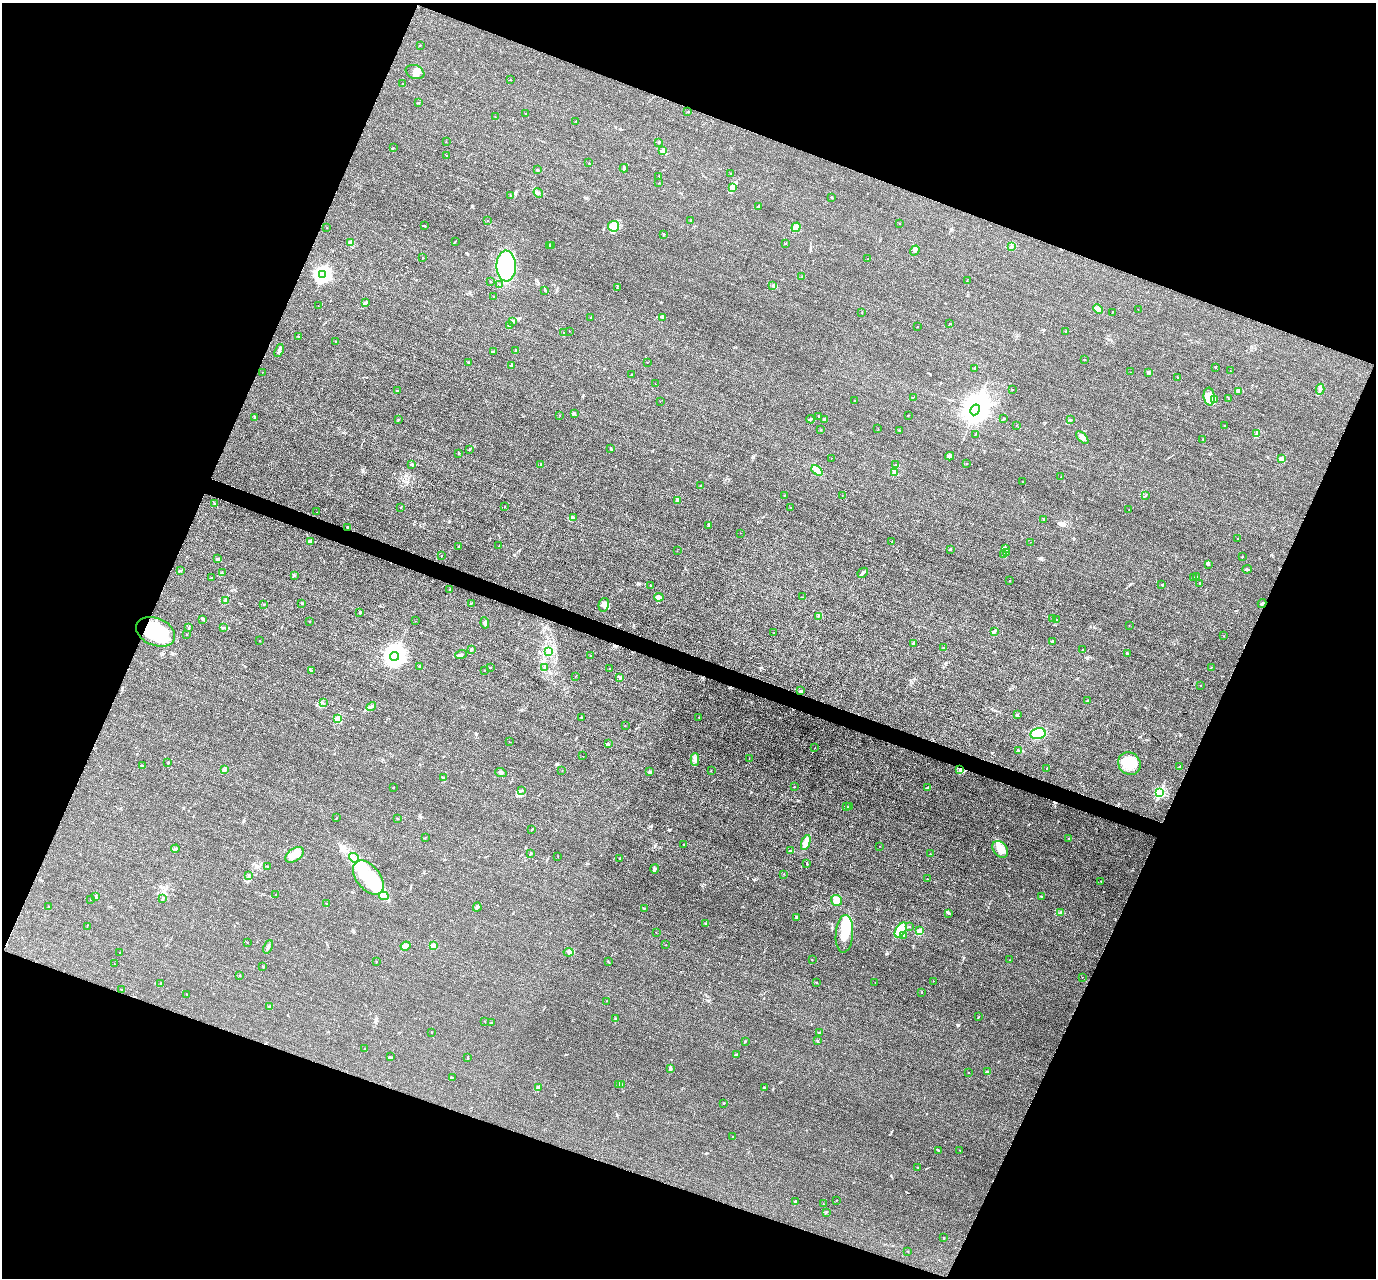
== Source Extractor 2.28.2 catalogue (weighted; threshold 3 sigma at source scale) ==
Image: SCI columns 7-5502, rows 278-5378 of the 5509 x 5524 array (HDU 1 of 3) = the unmasked area's bounding box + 8 px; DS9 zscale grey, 4 x 4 block average (1 PNG px = mean of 4 x 4 image px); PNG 1378 x 1280 px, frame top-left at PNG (2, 3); each listed source drawn as its Kron ellipse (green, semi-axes under 4 px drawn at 4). Shown black and unused: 42% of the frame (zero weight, under 3 of 4 exposures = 1% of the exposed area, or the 3 px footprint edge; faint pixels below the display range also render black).
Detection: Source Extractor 2.28.2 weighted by HDU 2 'WHT'. Background 0.028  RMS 0.0044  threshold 0.02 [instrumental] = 3 sigma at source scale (4.5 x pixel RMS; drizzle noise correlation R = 1.50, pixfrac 1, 0.05/0.05 arcsec/px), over >= 5 px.
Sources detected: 406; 22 inside a brighter object's white glare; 2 cosmic-ray / hot-pixel residue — neither listed nor drawn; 8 coinciding with a brighter row at this scale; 18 inside a brighter listed object's ellipse — not listed separately; the other 356 listed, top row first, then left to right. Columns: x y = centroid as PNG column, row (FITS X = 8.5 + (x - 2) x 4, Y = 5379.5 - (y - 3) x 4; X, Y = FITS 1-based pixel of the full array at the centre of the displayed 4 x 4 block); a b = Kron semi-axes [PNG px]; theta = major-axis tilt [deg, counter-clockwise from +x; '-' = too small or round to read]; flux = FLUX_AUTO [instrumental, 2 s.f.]
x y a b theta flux
420 45 2 2 - 1.6
415 72 10 7 -21 17
510 80 2 2 - 0.9
403 83 2 2 - 0.61
419 103 2 2 - 0.94
688 112 2 2 - 2.7
525 113 2 2 - 0.79
495 117 2 2 - 0.71
576 121 2 2 - 1.1
446 142 2 2 - 0.6
659 143 2 2 - 1.2
393 148 2 2 - 1.1
663 151 2 2 - 15
447 156 3 2 - 1.3
589 163 2 2 - 0.9
624 168 4 3 - 4.2
537 170 2 2 - 1.4
731 173 2 2 - 1.7
658 177 2 2 - 0.69
659 183 2 2 - 1.4
732 188 2 2 - 1.2
538 193 5 2 - 3.6
510 196 2 2 - 0.73
832 197 2 2 - 1.4
759 206 3 2 - 2.2
690 220 2 2 - 1.3
487 221 2 2 - 0.55
900 224 2 2 - 0.62
425 226 2 2 - 1.3
614 226 5 5 - 16
796 227 5 4 - 12
327 228 2 2 - 0.6
663 234 2 2 - 1.4
455 241 4 2 - 1.7
351 243 4 3 - 6.4
786 243 2 2 - 0.84
549 245 2 2 - 1.7
551 246 2 2 - 1.5
1011 246 3 2 - 1.7
915 250 5 3 - 5.2
423 258 2 2 - 1
868 259 2 2 - 0.67
506 266 15 9 89 110
322 275 3 2 - 900
802 277 2 2 - 1
490 281 2 2 - 0.89
967 281 2 2 - 0.67
500 284 2 2 - 1.5
773 286 2 2 - 1.4
617 287 3 2 - 1.2
545 290 4 2 - 2.5
494 297 2 2 - 1.8
365 303 4 2 - 6.7
318 306 2 2 - 0.58
1098 309 5 3 - 11
1138 310 2 2 - 0.52
862 312 2 2 - 1.1
1112 312 2 2 - 1.2
663 317 3 2 - 2
591 318 2 2 - 0.91
513 321 2 2 - 2.3
950 324 2 2 - 0.79
509 326 3 2 - 0.99
918 327 2 2 - 0.62
569 331 2 2 - 0.7
1066 331 2 2 - 1.3
563 333 2 2 - 0.7
298 336 2 2 - 1.5
336 342 2 2 - 1.2
516 350 2 2 - 2.1
279 351 7 3 69 7.7
493 351 3 2 - 1.4
1084 360 2 2 - 1
469 362 2 2 - 1.2
647 362 2 2 - 1
511 365 3 2 - 2.1
1216 367 2 2 - 3.2
975 368 2 2 - 1.5
1230 371 2 2 - 1.5
262 372 2 2 - 1.6
1131 372 2 2 - 0.75
1149 372 2 2 - 22
631 374 2 2 - 0.99
1178 377 2 2 - 1.2
655 383 2 2 - 0.73
1320 389 5 2 - 5.5
1012 390 2 2 - 1.2
397 391 2 2 - 9.7
1238 391 2 2 - 1.7
1209 396 9 5 -83 21
913 397 2 2 - 1.1
1228 398 2 2 - 0.75
855 400 2 2 - 1.9
1215 400 2 2 - 2.3
660 401 2 2 - 0.53
975 410 6 4 61 6900
574 413 2 2 - 0.79
560 415 2 2 - 0.73
908 415 2 2 - 1.1
819 416 3 2 - 1.9
255 418 2 2 - 1.9
1004 418 2 2 - 1
811 419 4 2 - 3.4
824 419 3 2 - 3.8
1071 419 2 2 - 0.59
398 420 2 2 - 1.3
1016 425 2 2 - 0.81
1224 425 2 2 - 0.59
878 429 2 2 - 0.67
821 430 2 2 - 0.64
899 430 2 2 - 1.4
1256 434 3 3 - 5
975 435 2 2 - 1.2
1082 438 8 3 -46 14
1203 439 2 2 - 1.8
611 449 2 2 - 1.7
469 450 2 2 - 1.1
459 453 2 2 - 1.1
950 456 4 3 - 8.5
831 458 2 2 - 0.5
1281 459 2 2 - 43
412 464 4 2 - 3.1
541 464 2 2 - 5.5
967 464 2 2 - 0.72
895 465 2 2 - 1.1
817 470 6 4 -41 10
895 472 2 2 - 52
1061 476 2 2 - 0.77
1023 482 2 2 - 0.49
701 486 2 2 - 15
785 495 2 2 - 0.8
1146 495 3 2 - 1.3
842 496 2 2 - 1.4
677 500 2 2 - 4.3
214 503 2 2 - 0.95
505 507 2 2 - 0.63
401 508 2 2 - 0.81
791 508 2 2 - 1.3
1129 510 2 2 - 0.57
317 512 2 2 - 0.55
573 518 2 2 - 1.8
1044 519 2 2 - 1.9
709 526 3 2 - 2.9
348 527 3 2 - 2.4
740 533 2 2 - 0.54
1237 538 2 2 - 0.74
310 541 4 2 - 10
892 541 2 2 - 1.2
1031 542 2 2 - 0.87
499 545 2 2 - 0.81
459 546 2 2 - 1.6
950 549 3 2 - 1.8
1006 549 3 2 - 1.7
677 551 2 2 - 0.56
1006 552 2 2 - 1.6
1003 555 2 2 - 0.82
441 556 2 2 - 2.1
1242 557 2 2 - 1.8
218 559 2 2 - 2.4
1209 565 3 3 - 3.4
1247 569 4 2 - 4.7
180 570 2 2 - 1.1
222 573 2 2 - 1
863 573 6 3 46 4.4
294 575 2 2 - 2.3
1196 577 2 2 - 0.63
211 578 2 2 - 1.1
1193 578 2 2 - 0.66
1010 580 2 2 - 1.6
1200 583 2 2 - 3
1162 584 2 2 - 1
651 586 3 2 - 1.5
450 589 3 2 - 1.9
659 597 5 3 - 16
802 597 2 2 - 0.59
225 601 3 2 - 4.9
302 603 2 2 - 0.65
471 603 2 2 - 0.97
1262 603 4 2 - 2.5
264 605 2 2 - 2
604 605 7 5 78 10
360 612 3 2 - 3
818 616 2 2 - 0.57
203 619 4 2 - 3.6
1053 619 2 2 - 0.75
1056 620 3 2 - 3.2
310 621 2 2 - 2.3
416 621 2 2 - 0.47
485 623 5 3 - 9.3
1129 626 2 2 - 0.52
189 628 2 2 - 2.6
224 628 2 2 - 1.5
995 631 3 3 - 2.9
156 632 20 13 -23 97
774 633 2 2 - 0.69
186 635 2 2 - 0.78
1223 636 2 2 - 0.67
260 641 2 2 - 1.8
1053 641 2 2 - 2.4
913 644 2 2 - 2.7
943 648 2 2 - 0.85
471 649 3 2 - 2.5
1082 650 2 2 - 3.5
549 652 3 2 - 2.3
461 654 6 2 17 4
1127 654 2 2 - 1.7
590 655 2 2 - 0.95
395 656 4 4 - 2600
420 666 4 2 - 2.2
490 667 2 2 - 1.2
1211 667 2 2 - 1.3
545 668 2 2 - 1.9
609 669 2 2 - 2
311 670 2 2 - 1.6
484 670 2 2 - 0.95
576 676 2 2 - 0.63
619 677 3 2 - 3.2
1201 686 2 2 - 1.1
801 691 3 3 - 3.7
1087 700 2 2 - 0.88
323 702 2 2 - 0.7
371 706 5 2 - 4.5
1017 715 2 2 - 14
581 717 2 2 - 1.5
699 717 2 2 - 0.88
337 719 2 2 - 98
625 726 2 2 - 2.6
1038 733 8 5 13 65
509 742 2 2 - 0.71
608 744 2 2 - 1.2
815 748 2 2 - 0.48
1018 750 2 2 - 1
583 756 2 2 - 0.69
749 758 2 2 - 0.51
695 760 6 3 90 8.2
168 763 2 2 - 1.5
1129 764 12 10 -44 53
143 766 2 2 - 0.65
1180 767 2 2 - 2.2
1046 768 2 2 - 0.65
960 769 3 2 - 2.9
225 770 3 2 - 3.5
562 771 2 2 - 0.47
711 771 2 2 - 0.78
501 772 5 3 - 5.5
650 772 2 2 - 17
443 778 3 2 - 1.6
794 787 2 2 - 1.5
928 787 4 2 - 2.8
393 788 2 2 - 5.4
522 790 3 2 - 2
1160 792 2 2 - 250
846 807 2 2 - 1.1
849 807 2 2 - 1.5
336 818 2 2 - 0.93
397 819 3 2 - 1.5
532 830 2 2 - 1.2
425 838 2 2 - 1.1
1069 838 2 2 - 1.2
806 842 8 4 70 13
684 845 2 2 - 0.85
880 846 2 2 - 0.61
175 849 4 2 - 5.2
1000 849 9 6 -51 23
790 851 4 2 - 3.5
531 853 2 2 - 1.5
930 854 2 2 - 0.98
294 855 10 6 34 31
558 857 2 2 - 0.64
354 858 5 2 - 7.1
620 859 3 2 - 1.7
807 863 3 2 - 2
267 867 2 2 - 0.48
655 869 4 3 - 4.3
783 874 2 2 - 1.3
249 875 3 2 - 1.9
368 877 20 12 -51 94
927 879 2 2 - 0.84
1101 881 2 2 - 1.5
276 895 2 2 - 0.7
384 896 5 4 - 10
1041 896 3 2 - 1.4
96 897 2 2 - 1.2
162 899 4 2 - 2.3
90 900 2 2 - 0.54
837 900 6 5 - 16
326 903 2 2 - 0.97
48 906 2 2 - 1
477 907 4 3 - 4.2
644 908 2 2 - 2.7
949 913 2 2 - 1
1060 913 2 2 - 2
796 918 2 2 - 1.3
706 923 2 2 - 0.71
87 926 2 2 - 0.81
910 926 2 2 - 0.67
901 930 8 5 57 46
920 931 2 2 - 46
656 932 2 2 - 1.6
844 934 19 8 85 64
904 935 3 2 - 1.5
247 942 2 2 - 0.54
666 945 2 2 - 0.76
405 946 5 3 - 16
433 946 2 2 - 61
268 947 7 2 66 5.5
119 952 2 2 - 0.65
569 952 5 4 - 7.5
812 960 2 2 - 0.55
1010 960 2 2 - 0.37
376 962 2 2 - 0.99
608 962 2 2 - 0.87
114 964 2 2 - 0.62
263 967 2 2 - 0.94
240 975 2 2 - 1.8
1082 977 2 2 - 0.75
933 981 2 2 - 0.5
816 982 2 2 - 0.83
875 982 2 2 - 0.36
161 983 2 2 - 2.1
122 990 2 2 - 1
921 992 2 2 - 1.6
187 994 2 2 - 1.1
607 1001 2 2 - 0.58
269 1007 2 2 - 1.3
978 1017 3 2 - 1.2
616 1019 2 2 - 0.96
485 1021 2 2 - 0.88
492 1023 3 2 - 1.6
819 1032 3 2 - 2.6
431 1033 2 2 - 0.95
817 1041 2 2 - 1.4
745 1042 2 2 - 0.78
365 1048 2 2 - 1.3
736 1055 2 2 - 1.1
390 1057 3 2 - 1.9
468 1058 2 2 - 0.95
670 1069 4 2 - 7.3
988 1072 2 2 - 2.1
968 1073 2 2 - 0.65
452 1077 2 2 - 1
619 1084 4 2 - 2.6
621 1084 3 2 - 2.2
538 1087 3 3 - 3.5
764 1088 2 2 - 12
724 1103 2 2 - 3.8
733 1137 2 2 - 0.68
959 1150 2 2 - 1.1
938 1151 2 2 - 1.5
918 1167 2 2 - 1.1
836 1200 2 2 - 0.64
795 1201 2 2 - 2.3
823 1204 2 2 - 1.1
826 1213 2 2 - 1.1
944 1238 2 2 - 1.4
908 1251 2 2 - 1
Overlapping masked pixels (flux is a lower limit): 1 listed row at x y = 960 769
Diffuse or blended objects may show on this block-average render without a row.